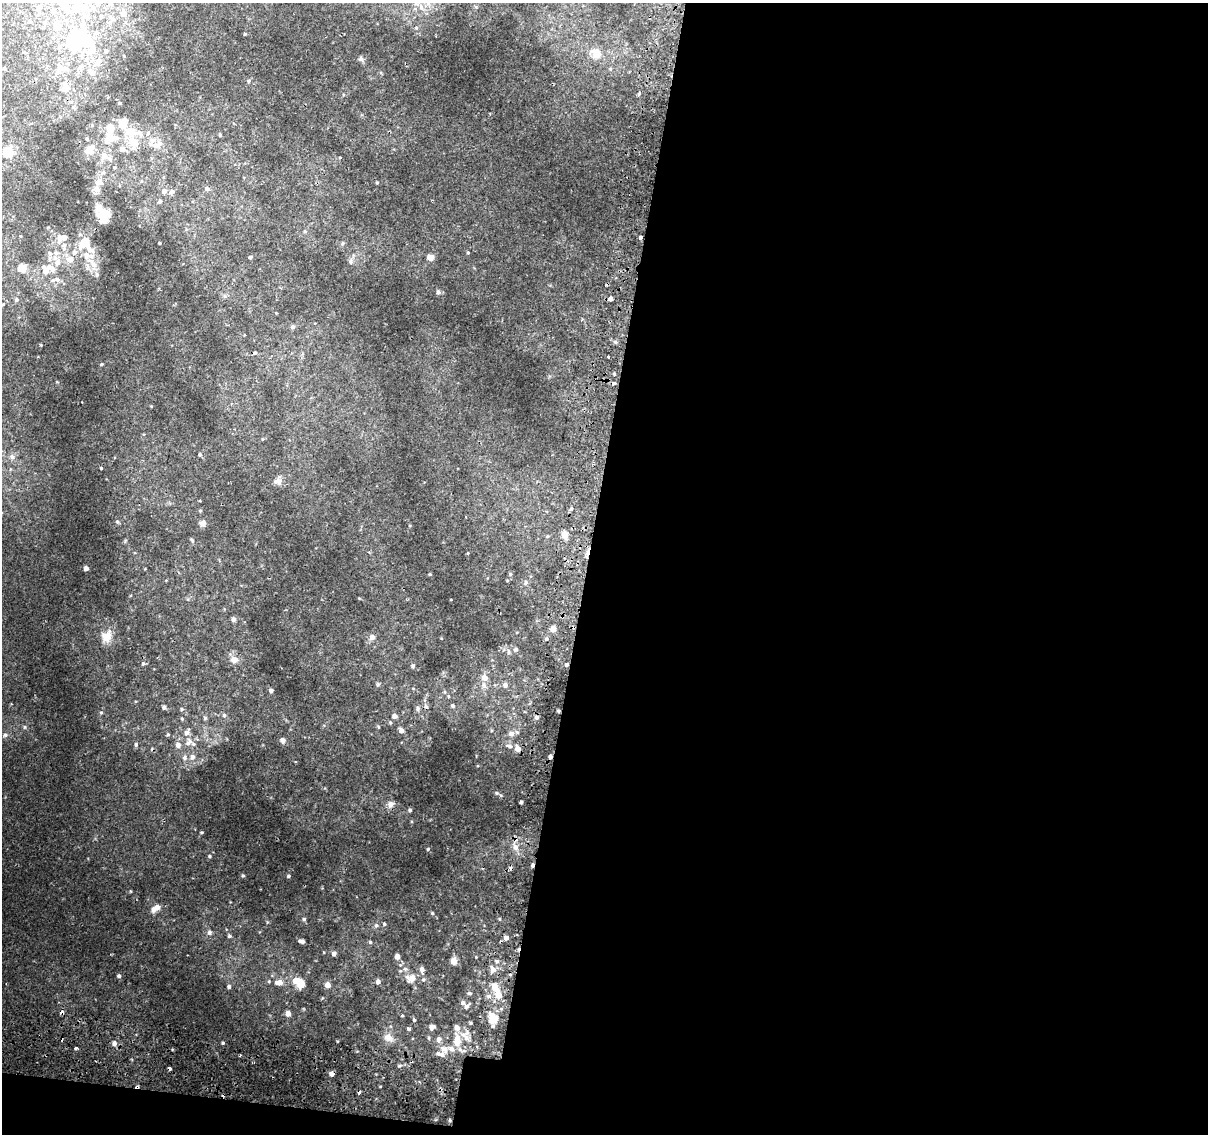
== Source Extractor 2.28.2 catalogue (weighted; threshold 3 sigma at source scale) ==
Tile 16 of 4 x 4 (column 4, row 4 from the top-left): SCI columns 3665-4870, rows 306-1437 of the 4924 x 5194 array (HDU 1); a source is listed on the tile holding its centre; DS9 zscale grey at full resolution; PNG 1210 x 1136 px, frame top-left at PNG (2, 3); no overlay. Shown black and unused: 53% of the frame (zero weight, under 2 of 3 exposures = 5% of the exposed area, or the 3 px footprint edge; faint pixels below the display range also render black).
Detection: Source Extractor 2.28.2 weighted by HDU 2 'WHT'; one run over the whole footprint, this tile lists its part. Background 0.00749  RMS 0.0022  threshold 0.00976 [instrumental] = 3 sigma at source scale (4.5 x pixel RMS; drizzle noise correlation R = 1.50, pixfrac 1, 0.0396/0.0396 arcsec/px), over >= 5 px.
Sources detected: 220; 3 inside a brighter object's white glare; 9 cosmic-ray / hot-pixel residue — not listed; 28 inside a brighter listed object's ellipse — not listed separately; the other 180 listed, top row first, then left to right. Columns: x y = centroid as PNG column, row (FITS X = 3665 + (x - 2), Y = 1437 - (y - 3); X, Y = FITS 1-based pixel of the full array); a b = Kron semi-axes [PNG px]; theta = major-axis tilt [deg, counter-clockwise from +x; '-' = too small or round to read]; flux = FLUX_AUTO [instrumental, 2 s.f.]
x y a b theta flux
110 3 9 5 -73 0.67
63 4 15 10 89 2.6
84 7 17 15 -25 4.8
421 7 9 6 -75 0.94
39 8 8 7 - 0.83
54 11 7 7 - 0.84
123 13 8 7 - 1.1
113 19 6 6 - 0.48
30 22 5 5 - 0.39
83 24 8 7 - 0.93
57 25 8 6 -68 2.9
245 34 3 3 - 0.18
74 42 13 8 71 19
59 46 6 5 - 0.42
91 51 28 19 38 6.3
596 53 13 12 - 1.8
361 59 8 6 -65 0.45
60 67 11 7 -61 1.2
5 69 4 3 - 0.21
92 72 7 6 - 1.5
65 88 11 8 -80 2.1
638 95 3 3 - 0.33
119 103 5 4 - 0.27
73 107 5 4 - 0.33
123 123 14 10 54 2.7
110 128 5 5 - 3.8
139 133 8 7 - 1
220 135 4 3 - 0.26
110 138 13 9 12 4.1
87 139 5 5 - 0.28
134 143 12 8 -65 3
156 146 9 7 -9 0.98
122 149 7 6 - 0.93
89 150 10 7 40 3.1
8 152 5 5 - 8.5
104 156 10 8 68 2
141 181 5 3 - 0.19
99 182 13 10 52 2
377 182 4 3 - 0.21
207 189 6 5 - 0.65
164 191 6 6 - 0.85
172 192 7 6 - 0.61
160 201 5 4 - 0.38
103 214 16 9 -61 3.9
305 231 5 5 - 0.27
20 236 4 2 - 0.13
60 237 8 7 - 1.3
640 237 3 3 - 2.2
84 243 11 9 40 3.7
160 243 3 2 - 0.17
343 243 5 5 - 0.31
64 249 7 6 - 0.54
74 252 8 7 - 0.72
50 253 8 6 -67 0.67
468 253 4 3 - 0.18
86 256 9 8 - 1.2
250 257 4 4 - 0.4
430 257 7 6 - 1.2
70 259 8 7 - 1.7
350 262 8 4 90 0.46
94 265 9 9 - 1.5
22 268 5 5 - 5.2
46 270 16 12 54 2.9
97 274 6 5 - 0.45
57 280 9 6 -36 0.85
438 292 6 5 - 0.52
610 298 4 3 - 3.1
16 300 5 5 - 0.32
292 327 6 5 - 0.42
608 357 3 2 - 0.33
101 364 4 3 - 0.24
614 374 4 3 - 0.22
614 383 3 3 - 1.3
200 454 4 4 - 0.39
12 457 8 7 - 0.8
101 468 3 2 - 0.2
278 481 12 8 -13 1.1
571 508 5 4 - 0.29
200 511 4 4 - 0.22
117 522 5 4 - 0.28
203 523 7 6 - 1.1
565 534 7 6 - 1.9
192 540 7 4 -63 0.32
86 568 4 4 - 0.62
510 574 5 3 - 0.26
525 583 7 5 59 0.45
233 619 5 5 - 0.69
553 629 6 5 - 1.4
107 636 17 13 53 2.4
372 637 7 6 - 1.1
516 649 5 4 - 0.46
234 660 10 9 - 1.5
143 663 5 5 - 0.34
567 665 3 3 - 1.4
413 666 5 4 - 0.31
485 677 7 7 - 1.5
378 684 6 4 19 0.26
505 685 6 6 - 0.7
271 690 4 4 - 0.56
448 696 5 3 - 0.19
453 706 5 5 - 0.35
164 707 5 5 - 0.54
418 708 6 6 - 0.47
182 709 5 4 - 0.31
558 711 4 3 - 0.21
101 712 5 5 - 0.29
224 715 6 5 - 0.4
394 716 5 5 - 0.87
537 717 5 5 - 0.52
205 718 5 5 - 0.32
24 727 5 4 - 0.23
378 727 5 3 - 0.21
401 730 5 4 - 1.1
511 733 6 6 - 0.98
168 734 5 4 - 0.27
5 735 6 5 - 0.38
283 740 6 6 - 0.72
188 742 14 9 54 1.7
136 744 6 5 - 0.48
509 746 10 5 -13 0.63
518 748 6 5 - 1.5
192 757 8 7 - 0.92
185 758 8 7 - 0.72
497 793 5 5 - 0.27
521 802 3 3 - 0.45
390 804 11 8 52 0.95
410 810 4 3 - 0.4
202 832 4 3 - 0.18
515 847 9 7 -72 1.2
428 849 4 4 - 0.21
210 856 4 4 - 0.24
532 865 5 3 - 0.56
243 876 5 4 - 0.26
288 876 4 3 - 0.3
157 907 7 6 - 1.2
432 913 4 4 - 0.22
304 919 5 5 - 0.3
384 924 5 4 - 0.29
376 925 6 5 - 0.43
209 932 6 6 - 0.59
229 936 5 4 - 0.37
506 938 5 5 - 0.77
301 941 7 4 -3 0.52
370 942 5 4 - 0.26
334 954 5 5 - 0.67
397 956 5 4 - 1.2
454 961 6 5 - 1.9
493 970 7 6 - 1.2
119 976 5 4 - 0.42
411 978 15 13 -3 2.3
295 981 8 7 - 1.4
279 982 10 7 3 1.7
378 982 5 5 - 0.78
301 983 7 5 -81 4.5
328 985 5 5 - 1.5
229 987 5 5 - 0.45
495 987 6 5 - 3.1
470 993 5 5 - 0.37
498 995 7 6 - 2.4
463 1003 6 5 - 0.57
61 1012 5 4 - 0.78
288 1013 5 5 - 1.5
414 1020 5 4 - 0.29
494 1020 13 8 32 2.5
471 1023 4 4 - 0.23
432 1027 6 5 - 0.94
457 1027 8 7 - 1.1
408 1029 5 4 - 0.29
467 1033 9 7 40 0.98
388 1037 14 11 -32 1.7
429 1038 6 3 -72 0.23
458 1038 10 10 - 2.1
114 1043 6 6 - 0.93
223 1043 4 3 - 0.25
76 1048 4 3 - 0.36
444 1049 13 9 -33 1.6
400 1066 7 3 19 0.32
332 1074 5 4 - 0.86
137 1087 6 3 1 0.99
450 1120 6 4 -90 0.3
Overlapping masked pixels (flux is a lower limit): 6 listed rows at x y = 640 237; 567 665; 532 865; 61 1012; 332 1074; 137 1087
Isophote crosses this tile's border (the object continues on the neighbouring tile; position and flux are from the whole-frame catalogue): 2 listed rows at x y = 110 3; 63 4
Unlisted compact peaks at least as high as the median listed source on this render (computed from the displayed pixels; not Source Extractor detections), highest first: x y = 125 541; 430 574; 130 891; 267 922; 41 345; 380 1086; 476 957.